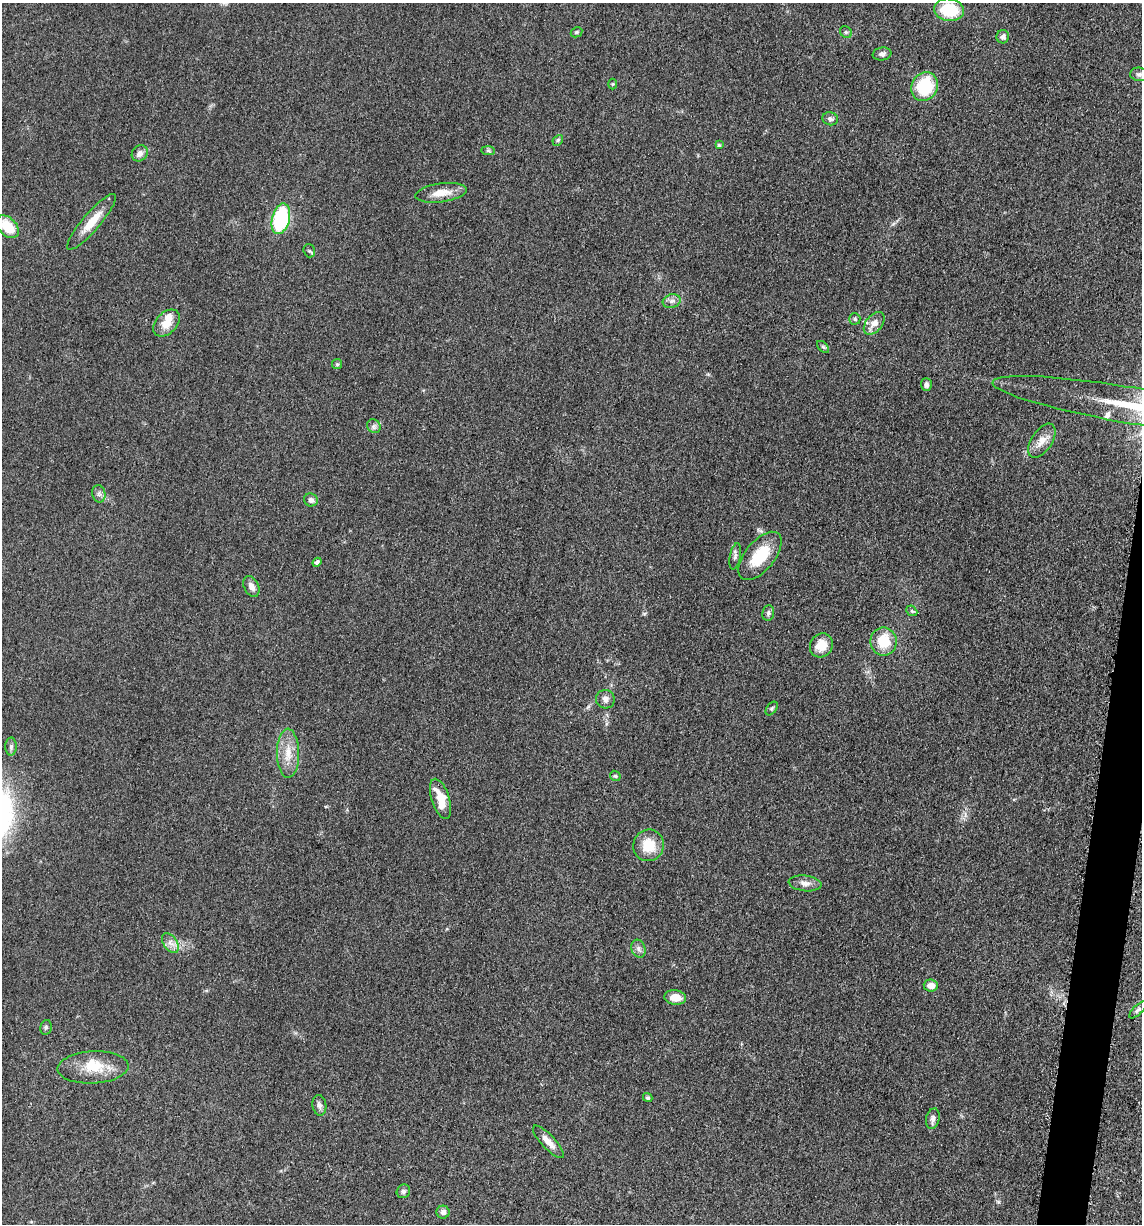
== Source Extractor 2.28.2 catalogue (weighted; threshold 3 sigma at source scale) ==
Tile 6 of 4 x 4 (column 2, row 2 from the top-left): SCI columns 1386-2525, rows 2467-3688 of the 4983 x 4926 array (HDU 1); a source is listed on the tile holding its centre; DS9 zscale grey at full resolution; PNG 1144 x 1226 px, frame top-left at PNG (2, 3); each listed source drawn as its Kron ellipse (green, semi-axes under 4 px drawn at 4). Shown black and unused: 2% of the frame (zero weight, under 3 of 5 exposures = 4% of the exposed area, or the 3 px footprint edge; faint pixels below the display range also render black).
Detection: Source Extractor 2.28.2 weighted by HDU 2 'WHT'; one run over the whole footprint, this tile lists its part. Background 0.0565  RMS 0.0058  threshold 0.026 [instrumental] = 3 sigma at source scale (4.5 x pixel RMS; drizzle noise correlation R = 1.50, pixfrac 1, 0.05/0.05 arcsec/px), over >= 5 px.
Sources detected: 63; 4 inside a brighter listed object's ellipse — not listed separately; the other 59 listed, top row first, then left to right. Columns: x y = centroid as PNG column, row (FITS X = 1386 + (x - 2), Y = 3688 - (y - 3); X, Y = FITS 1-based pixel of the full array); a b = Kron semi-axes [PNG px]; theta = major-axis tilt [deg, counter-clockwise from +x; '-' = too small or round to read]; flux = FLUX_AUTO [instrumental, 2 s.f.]
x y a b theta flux
949 10 15 11 -8 23
576 32 6 5 - 1
846 32 6 5 - 1
1003 37 6 6 - 2.5
882 54 9 6 9 2
1139 74 9 7 -8 1.6
613 84 5 3 - 0.58
924 87 15 13 62 28
830 119 8 6 -16 1.9
558 140 6 4 46 0.8
719 145 4 3 - 0.7
488 151 7 4 -1 0.98
140 153 8 7 - 3.4
441 193 26 9 8 8.4
281 219 15 8 76 54
91 222 36 9 49 12
7 227 13 8 -45 15
309 251 7 5 -72 1
672 301 9 6 16 2.3
855 319 5 5 - 0.92
167 323 15 10 45 7.9
874 323 13 8 50 5
823 347 7 4 -45 1.1
337 364 5 5 - 0.88
926 385 6 5 - 1.9
1132 405 142 18 -9 240
374 426 7 6 - 1.7
1042 441 19 10 57 6.5
99 494 9 6 -78 2
311 500 7 6 - 2
735 556 13 5 79 2
760 556 29 14 50 21
317 562 5 4 - 1.6
251 586 11 7 -65 3.7
912 611 6 4 -43 0.97
768 613 8 6 81 1.4
883 641 14 13 - 16
821 645 12 11 - 8.5
605 699 9 9 - 2.9
772 708 8 4 53 1
11 747 9 6 89 1.6
288 753 24 11 -89 9.9
615 776 6 4 -44 0.83
440 799 21 9 -72 12
649 845 16 15 - 14
805 883 16 8 -6 3.7
170 943 11 6 -56 3.1
638 949 9 7 -68 2.2
931 986 7 6 - 4.9
675 997 11 7 -5 7.1
1138 1010 11 4 44 1.5
46 1027 7 5 77 1.2
93 1067 35 16 3 16
648 1098 5 4 - 0.99
319 1105 10 7 -81 2.1
933 1119 10 6 77 2.3
548 1142 21 7 -47 5.6
403 1191 7 6 - 1.5
443 1212 6 6 - 2.4
Overlapping masked pixels (flux is a lower limit): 1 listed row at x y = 1132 405
Isophote crosses this tile's border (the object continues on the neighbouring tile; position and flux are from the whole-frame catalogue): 2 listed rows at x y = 7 227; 1132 405